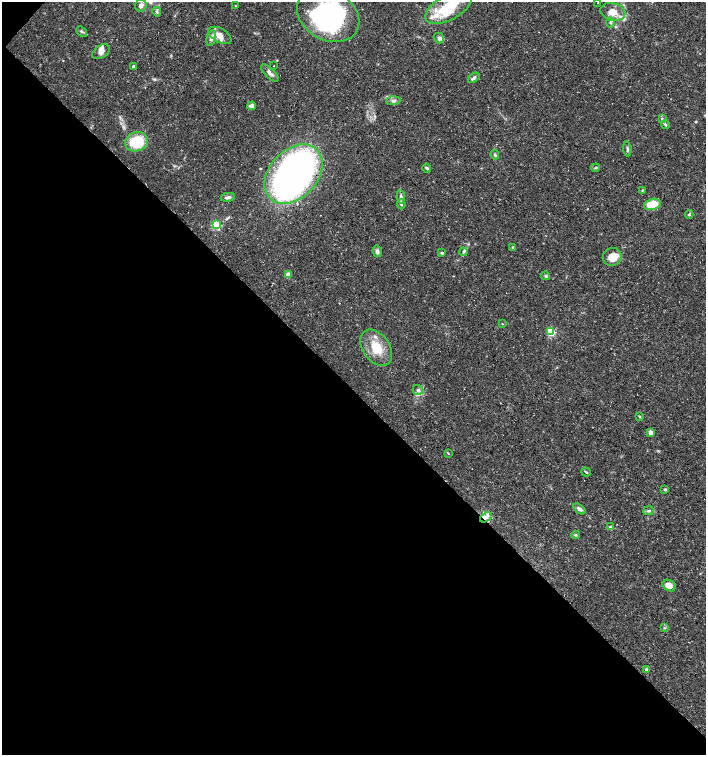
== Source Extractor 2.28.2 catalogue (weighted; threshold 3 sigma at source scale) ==
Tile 9 of 4 x 4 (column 1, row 3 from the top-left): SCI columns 165-1572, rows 1513-3017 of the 6027 x 6026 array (HDU 1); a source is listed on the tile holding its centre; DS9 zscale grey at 2 x 2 block average (1 PNG px = mean of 2 x 2 image px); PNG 708 x 757 px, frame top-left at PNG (2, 2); each listed source drawn as its Kron ellipse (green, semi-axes under 4 px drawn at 4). Shown black and unused: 49% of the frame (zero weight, under 3 of 5 exposures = <1% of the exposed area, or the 3 px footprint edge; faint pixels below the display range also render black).
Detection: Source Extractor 2.28.2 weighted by HDU 2 'WHT'; one run over the whole footprint, this tile lists its part. Background 0.0289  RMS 0.0022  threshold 0.00999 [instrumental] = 3 sigma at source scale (4.5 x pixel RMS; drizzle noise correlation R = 1.50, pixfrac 1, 0.0396/0.0396 arcsec/px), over >= 5 px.
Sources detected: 68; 1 inside a brighter object's white glare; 1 cosmic-ray / hot-pixel residue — neither listed nor drawn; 8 inside a brighter listed object's ellipse — not listed separately; the other 58 listed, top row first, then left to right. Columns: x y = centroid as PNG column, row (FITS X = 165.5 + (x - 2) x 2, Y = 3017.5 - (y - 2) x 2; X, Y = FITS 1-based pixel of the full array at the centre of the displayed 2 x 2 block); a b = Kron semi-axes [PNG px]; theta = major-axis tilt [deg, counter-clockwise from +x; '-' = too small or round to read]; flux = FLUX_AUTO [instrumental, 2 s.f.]
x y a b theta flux
598 3 2 2 - 0.22
235 5 3 2 - 0.25
141 6 6 5 - 2.1
448 8 25 12 28 25
157 12 5 3 - 0.77
613 12 12 9 -14 6.9
328 15 33 25 -30 84
610 22 5 3 - 0.81
82 32 6 3 -41 0.88
220 35 13 7 -29 5.4
211 38 8 4 76 1.8
439 38 5 5 - 1.5
101 52 10 6 35 2.9
274 66 2 2 - 0.19
133 67 2 2 - 1.8
270 73 11 5 -45 2.1
474 78 6 3 38 1.4
393 101 7 4 3 1.4
252 106 4 3 - 3.4
662 119 4 4 - 0.75
665 125 4 3 - 0.8
136 142 11 9 21 22
627 149 7 3 -83 0.9
495 155 5 3 - 0.76
427 168 4 3 - 0.9
595 168 4 3 - 0.55
293 174 34 24 47 330
642 190 3 3 - 0.42
228 197 7 3 9 1.4
401 197 7 4 -82 1.3
401 204 5 3 - 0.78
652 204 8 5 15 12
689 214 4 3 - 0.57
216 225 3 3 - 45
513 247 4 3 - 0.82
377 251 6 4 -77 1.8
463 252 4 2 - 0.71
442 253 4 3 - 0.65
612 257 9 9 - 7.6
288 275 3 3 - 7.5
545 276 4 3 - 0.71
502 324 3 2 - 0.3
551 332 3 3 - 37
376 348 20 13 -56 13
418 390 5 5 - 1.4
639 416 3 3 - 0.45
650 432 3 3 - 4.5
448 453 3 2 - 0.3
586 472 5 3 - 0.57
665 490 3 2 - 0.83
579 509 7 4 -36 1.8
648 511 5 3 - 0.96
486 517 6 3 35 1.6
611 527 3 3 - 2.2
576 535 4 3 - 0.61
669 585 7 5 -31 4.3
665 628 3 2 - 0.41
646 669 3 3 - 0.53
Overlapping masked pixels (flux is a lower limit): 1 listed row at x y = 486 517
Isophote crosses this tile's border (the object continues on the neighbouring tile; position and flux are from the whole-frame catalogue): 2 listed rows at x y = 448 8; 328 15